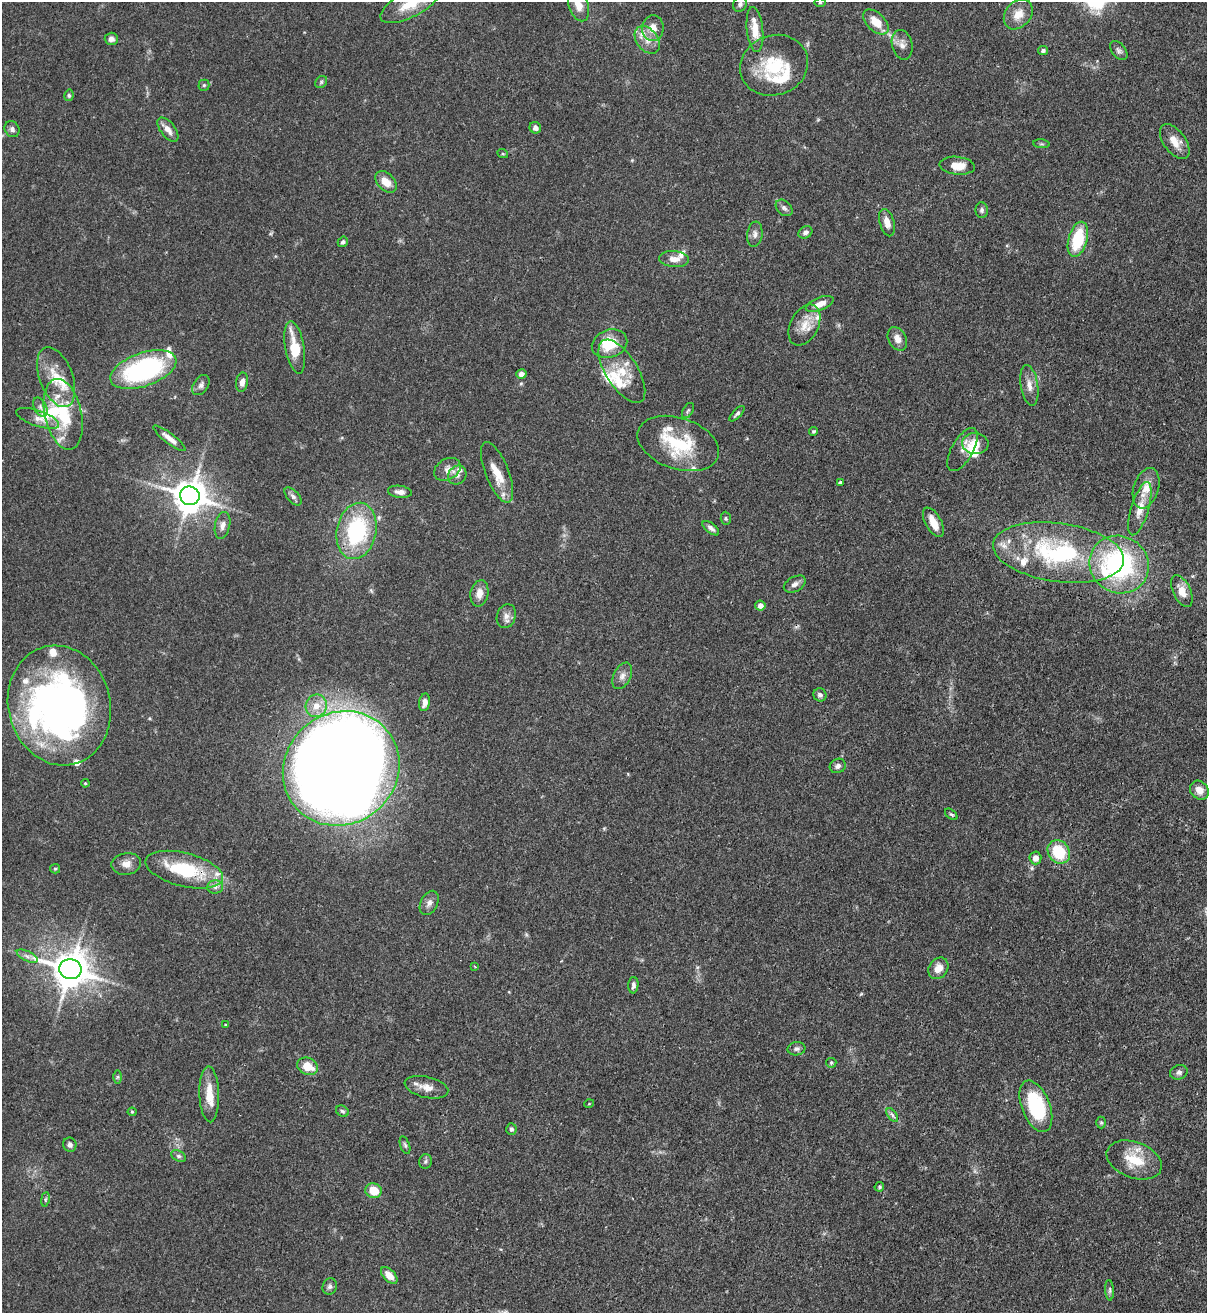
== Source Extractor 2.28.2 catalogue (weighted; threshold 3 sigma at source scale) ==
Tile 6 of 4 x 4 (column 2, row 2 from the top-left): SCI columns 1424-2628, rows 2654-3964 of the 5382 x 5307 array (HDU 1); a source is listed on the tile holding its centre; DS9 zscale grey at full resolution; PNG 1209 x 1315 px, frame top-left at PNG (2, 2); each listed source drawn as its Kron ellipse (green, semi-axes under 4 px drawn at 4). Shown black and unused: <1% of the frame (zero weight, under 3 of 4 exposures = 7% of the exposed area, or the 3 px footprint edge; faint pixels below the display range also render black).
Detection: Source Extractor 2.28.2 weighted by HDU 2 'WHT'; one run over the whole footprint, this tile lists its part. Background 0.099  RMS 0.0041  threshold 0.0185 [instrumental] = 3 sigma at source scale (4.5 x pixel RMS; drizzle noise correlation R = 1.50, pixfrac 1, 0.05/0.05 arcsec/px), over >= 5 px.
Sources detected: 155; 4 inside a brighter object's white glare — neither listed nor drawn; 27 inside a brighter listed object's ellipse — not listed separately; the other 124 listed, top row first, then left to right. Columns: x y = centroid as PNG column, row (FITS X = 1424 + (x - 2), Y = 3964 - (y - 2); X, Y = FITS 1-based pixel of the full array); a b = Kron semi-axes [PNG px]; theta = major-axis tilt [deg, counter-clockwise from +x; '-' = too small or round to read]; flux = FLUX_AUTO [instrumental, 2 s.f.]
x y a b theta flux
820 3 6 4 0 0.45
410 4 33 13 27 11
740 4 8 6 64 1.3
578 5 16 10 -72 4.8
1018 14 16 12 49 5.5
876 22 15 9 -44 6.6
653 28 13 10 83 4.7
755 30 22 8 -84 6.8
111 39 6 6 - 1.8
647 40 15 10 -52 4.5
902 45 15 10 -77 2.9
1043 50 5 4 - 0.91
1119 50 11 6 -51 1.4
774 65 34 30 19 22
321 82 6 5 - 0.78
204 85 5 5 - 0.71
69 95 6 4 78 0.71
535 128 6 5 - 1.9
12 129 8 7 - 1.4
168 130 14 7 -52 3.1
1175 142 20 11 -53 5.4
1041 144 8 3 -5 0.58
503 154 5 3 - 0.44
957 166 18 9 -6 5.6
386 182 13 8 -45 5
784 208 10 7 -44 1.4
982 210 8 6 -87 1
887 223 14 7 -74 3.8
805 232 7 5 32 1.4
755 234 13 7 82 2.1
1078 239 18 9 75 19
343 242 5 5 - 0.83
674 259 15 8 -5 3.6
820 304 14 6 21 3.7
804 325 22 14 62 6.5
897 339 12 9 -60 3.1
609 344 18 14 21 12
295 347 26 9 -80 12
143 370 34 16 20 65
622 371 36 16 -58 12
521 374 5 5 - 2.3
56 377 31 16 -69 12
242 382 9 6 80 2.5
201 385 11 7 56 1.7
1029 385 20 8 -81 3.7
40 407 10 6 -63 1.7
688 410 8 5 61 0.79
63 414 36 18 -77 20
737 414 10 4 46 0.93
38 418 22 8 -19 3.8
814 431 4 3 - 0.58
169 438 20 5 -38 3
678 443 42 25 -19 26
975 444 13 10 -8 7.7
962 450 24 11 60 3.4
447 469 14 10 32 3.3
497 472 32 11 -68 8.6
457 475 10 8 48 2.2
840 483 4 3 - 1
1146 488 21 12 72 5.9
400 492 12 6 -7 2.3
190 496 10 9 - 900
293 496 11 5 -47 1.4
1140 509 27 8 73 5.8
726 518 7 5 -87 0.68
933 522 16 8 -61 4.9
222 525 13 7 78 2.4
711 528 10 5 -38 1.6
357 531 28 19 78 41
1059 552 66 29 -8 59
1119 565 30 28 -33 63
795 584 12 7 29 1.9
1182 591 17 8 -64 4.6
479 593 13 9 79 3.4
760 605 5 5 - 2.3
506 616 12 9 74 2.5
622 676 14 8 63 2.5
820 695 7 6 - 1.3
425 702 9 5 79 2.6
59 705 60 51 -76 190
316 706 11 10 - 5.1
838 766 8 7 - 1.6
341 768 60 55 39 1100
85 783 4 4 - 0.44
1199 790 10 8 -45 3.7
951 814 7 4 -39 0.69
1059 852 12 10 -53 17
1035 858 6 6 - 2.8
126 864 15 11 9 3.4
55 869 5 4 - 0.56
184 870 40 16 -14 28
215 887 8 6 1 1.5
429 903 13 8 63 2.2
27 956 11 5 -26 1.7
475 967 3 3 - 0.35
938 968 11 9 54 4.1
70 969 11 10 - 990
633 985 8 5 87 1.3
225 1025 3 2 - 0.44
796 1049 9 6 10 1.3
831 1063 5 5 - 0.61
307 1066 11 8 -23 7.4
1179 1072 9 7 18 1.4
117 1077 6 4 89 0.73
426 1087 22 10 -13 4.4
209 1094 28 10 -88 7.8
589 1104 5 3 - 0.34
1036 1106 27 14 -69 30
342 1111 7 5 -33 0.79
132 1112 4 4 - 0.43
892 1115 8 4 -53 1
1101 1123 6 5 - 0.59
511 1129 6 5 - 1.1
70 1145 7 6 - 1.5
405 1145 9 4 -71 0.86
179 1156 7 5 -27 1
1134 1160 29 18 -20 13
425 1161 7 6 - 0.94
879 1187 5 4 - 0.56
373 1191 8 7 - 7.5
45 1199 7 3 81 0.61
389 1275 10 6 -46 4
330 1286 8 7 - 1.3
1109 1290 10 4 -86 0.98
Overlapping masked pixels (flux is a lower limit): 1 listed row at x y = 184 870
Isophote crosses this tile's border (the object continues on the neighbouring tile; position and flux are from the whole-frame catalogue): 3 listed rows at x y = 410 4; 578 5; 12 129